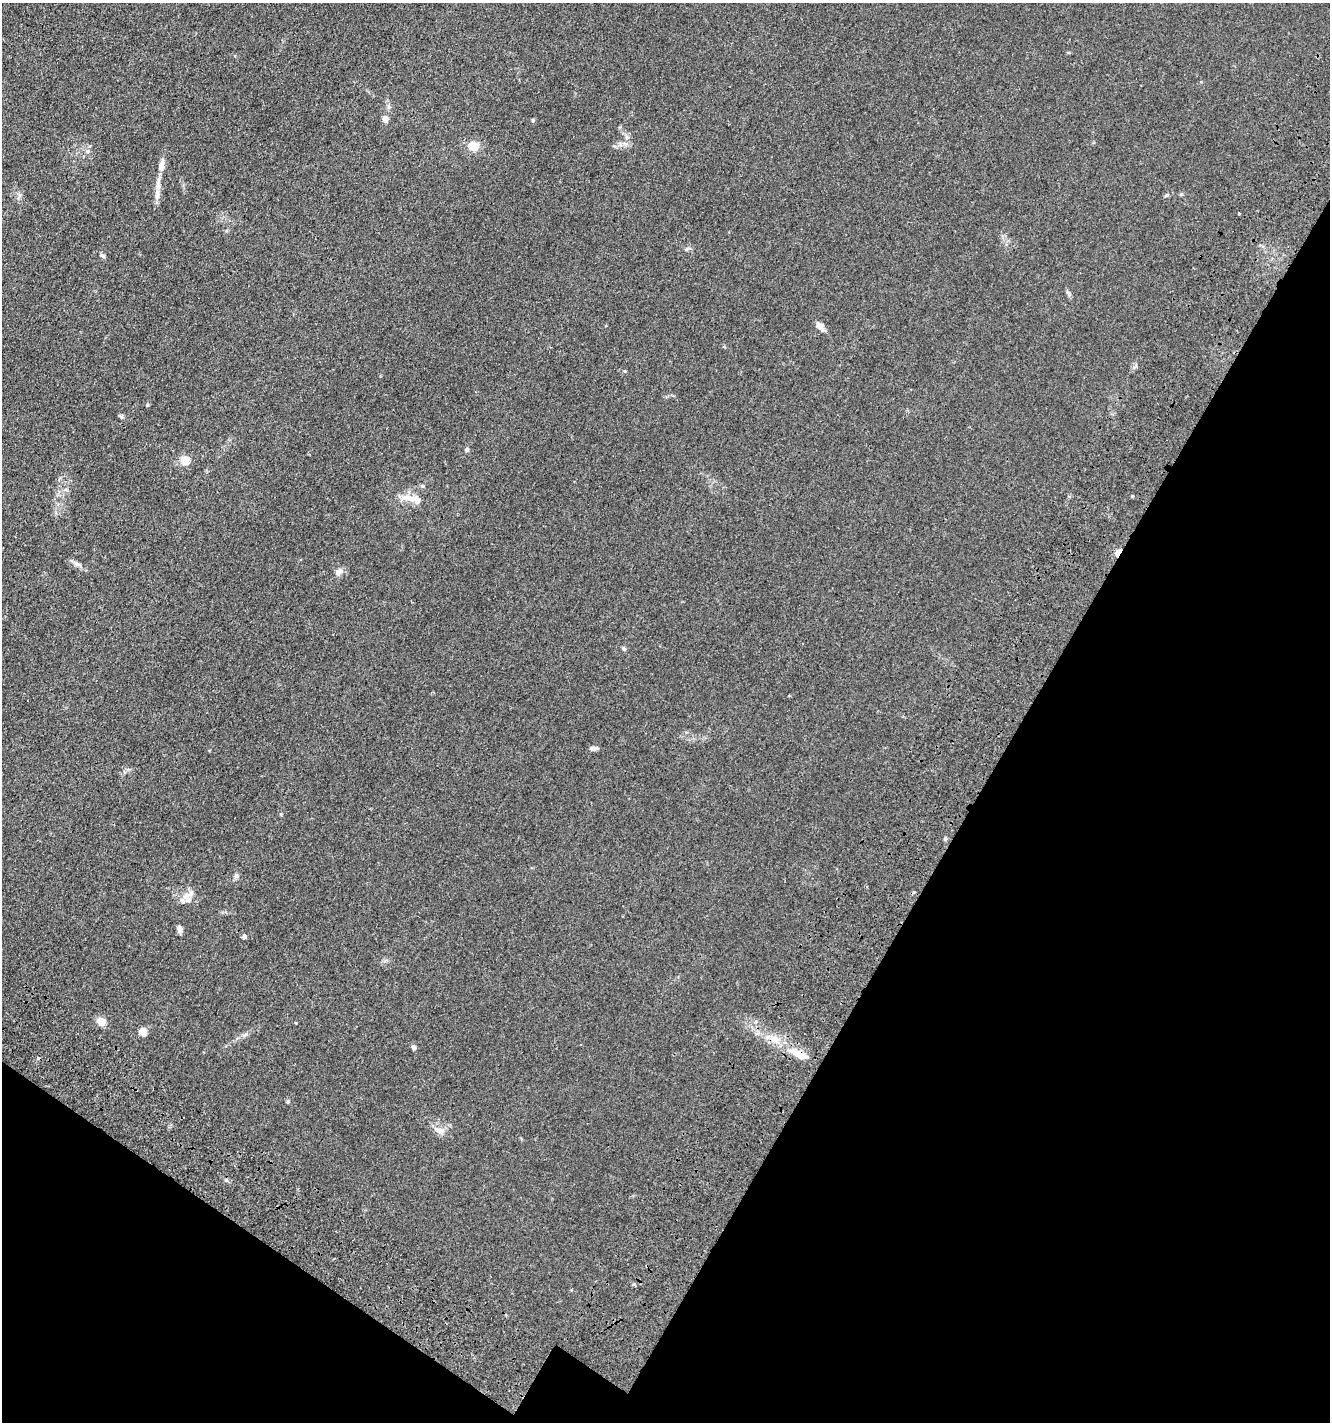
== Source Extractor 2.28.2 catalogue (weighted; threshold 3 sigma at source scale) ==
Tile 15 of 4 x 4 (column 3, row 4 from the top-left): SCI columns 3146-4473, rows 210-1629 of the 6106 x 6096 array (HDU 1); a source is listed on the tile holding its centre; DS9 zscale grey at full resolution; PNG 1332 x 1424 px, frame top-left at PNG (2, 3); no overlay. Shown black and unused: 29% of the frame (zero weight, under 3 of 4 exposures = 11% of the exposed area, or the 3 px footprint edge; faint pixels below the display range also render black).
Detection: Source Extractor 2.28.2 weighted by HDU 2 'WHT'; one run over the whole footprint, this tile lists its part. Background 0.0444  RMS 0.0053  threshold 0.0239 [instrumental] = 3 sigma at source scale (4.5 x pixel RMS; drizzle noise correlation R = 1.50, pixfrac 1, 0.05/0.05 arcsec/px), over >= 5 px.
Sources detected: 32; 1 inside a brighter listed object's ellipse — not listed separately; the other 31 listed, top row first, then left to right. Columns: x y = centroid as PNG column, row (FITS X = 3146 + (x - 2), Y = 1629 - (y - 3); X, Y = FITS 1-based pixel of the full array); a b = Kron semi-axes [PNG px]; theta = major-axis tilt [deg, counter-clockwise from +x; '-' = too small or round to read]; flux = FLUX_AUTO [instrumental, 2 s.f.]
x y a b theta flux
385 119 8 6 89 2.3
533 120 5 4 - 0.63
627 137 6 5 - 1.1
473 146 9 8 - 9
161 165 16 7 78 3.6
1181 194 5 4 - 0.64
157 195 13 6 81 3
1239 213 3 2 - 0.69
103 256 8 4 -34 1
821 327 12 8 -64 2.7
625 371 5 3 - 0.5
147 405 5 4 - 0.52
467 449 6 5 - 0.9
185 460 7 7 - 7.8
409 498 22 9 -14 6.6
1118 553 7 4 56 11
76 564 7 6 - 1.4
339 572 9 7 42 3.2
624 649 5 5 - 1.1
593 748 10 5 4 1.7
945 839 6 4 69 0.76
236 876 7 6 - 1.1
187 898 16 8 -58 3.7
180 929 7 5 -75 2.4
244 936 6 5 - 0.98
101 1022 7 6 - 8.1
143 1031 7 7 - 4.3
775 1039 12 10 1 4.9
414 1047 7 6 - 1.1
799 1054 22 9 -25 8.7
439 1130 15 8 -26 3.5
Overlapping masked pixels (flux is a lower limit): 2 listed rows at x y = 1118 553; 799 1054
Unlisted compact peaks at least as high as the median listed source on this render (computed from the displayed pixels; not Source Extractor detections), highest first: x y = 1069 294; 1132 496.